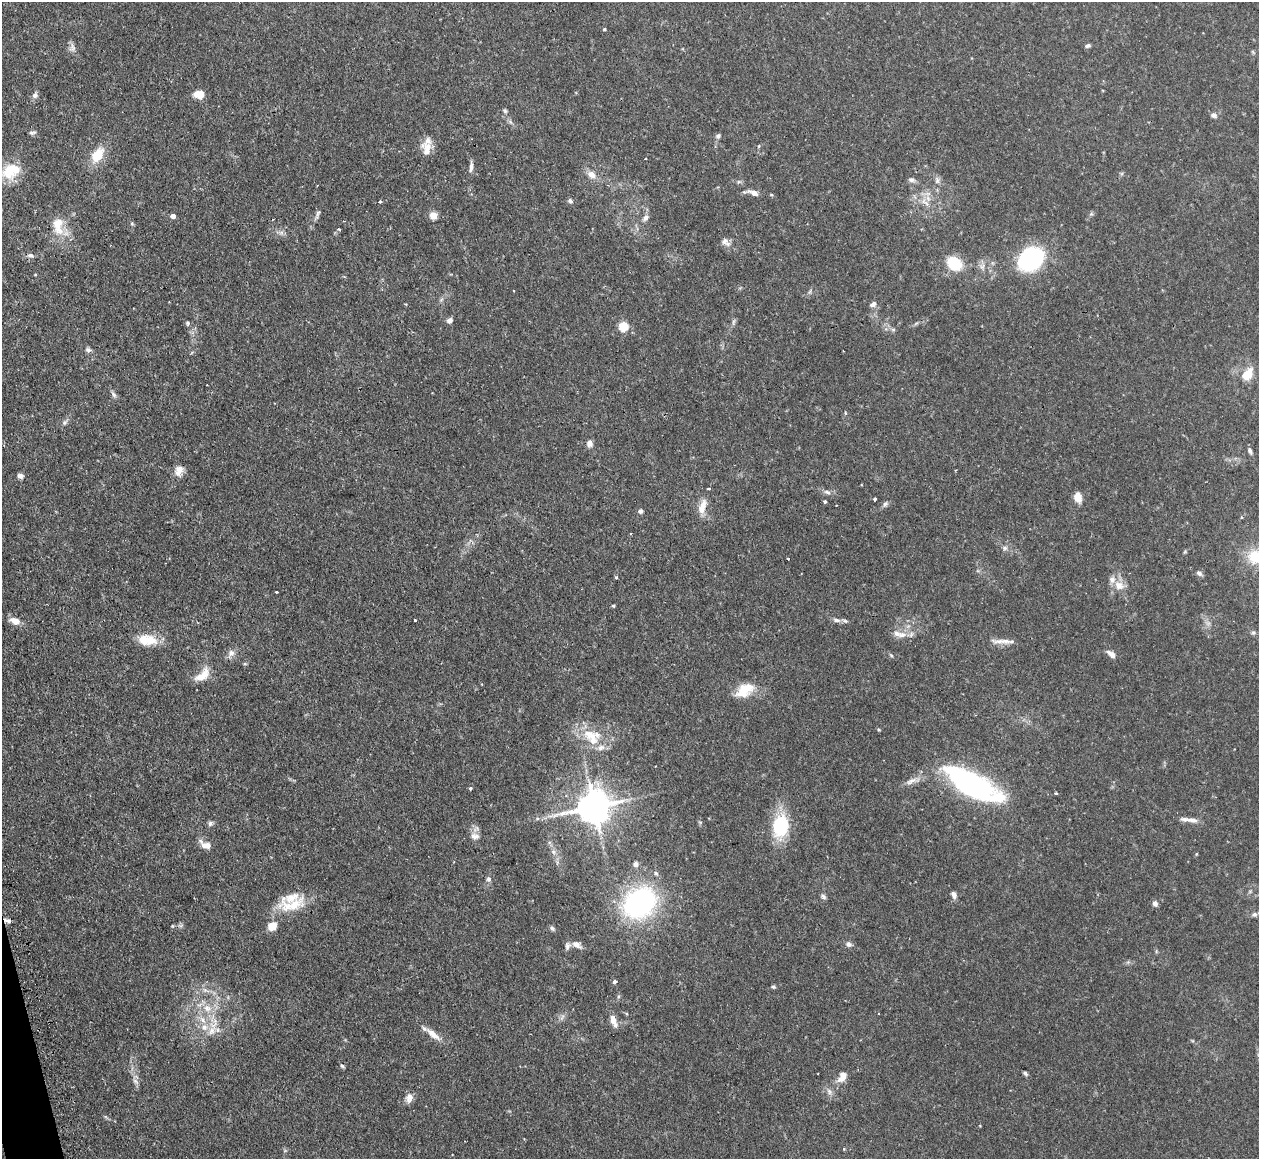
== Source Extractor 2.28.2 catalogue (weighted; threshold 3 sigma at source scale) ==
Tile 7 of 4 x 4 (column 3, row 2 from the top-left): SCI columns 2551-3807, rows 2477-3633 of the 5098 x 5072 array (HDU 1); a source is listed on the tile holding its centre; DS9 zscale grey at full resolution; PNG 1261 x 1161 px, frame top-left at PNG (2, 2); no overlay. Shown black and unused: <1% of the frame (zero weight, under 2 of 3 exposures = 4% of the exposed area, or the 3 px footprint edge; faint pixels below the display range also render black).
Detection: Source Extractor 2.28.2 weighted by HDU 2 'WHT'; one run over the whole footprint, this tile lists its part. Background 0.105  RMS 0.0067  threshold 0.0304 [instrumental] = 3 sigma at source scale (4.5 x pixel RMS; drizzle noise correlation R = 1.50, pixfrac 1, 0.05/0.05 arcsec/px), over >= 5 px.
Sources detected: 151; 1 too faint to see at this stretch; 2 inside a brighter object's white glare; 2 cosmic-ray / hot-pixel residue — not listed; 16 inside a brighter listed object's ellipse — not listed separately; the other 130 listed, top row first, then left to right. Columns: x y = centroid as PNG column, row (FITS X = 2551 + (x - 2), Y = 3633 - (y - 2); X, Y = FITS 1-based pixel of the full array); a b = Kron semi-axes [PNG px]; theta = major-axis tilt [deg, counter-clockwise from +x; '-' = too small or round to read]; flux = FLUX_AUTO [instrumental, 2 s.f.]
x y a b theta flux
604 29 4 3 - 0.76
1088 46 6 4 15 1.5
72 48 11 9 81 3
1253 52 7 4 -53 0.76
199 94 11 9 3 6.8
35 95 8 7 - 2.4
505 111 6 5 - 1.1
1214 115 7 6 - 2.6
33 133 9 5 13 1.4
718 136 8 6 46 1.7
759 146 5 3 - 0.69
427 149 19 12 -87 7.6
98 155 17 10 55 17
645 159 3 3 - 1.2
471 167 13 5 85 2.9
9 170 25 20 82 22
1121 174 6 4 70 0.99
592 175 12 8 -39 5.6
911 180 10 6 -16 2.1
937 180 11 6 -76 2.5
753 193 17 6 -19 4
926 194 21 4 6 3.4
570 201 7 5 -48 1.5
380 202 3 3 - 1.8
927 204 9 5 -60 2.7
318 213 14 5 67 2.5
1091 214 6 4 17 1.1
173 216 5 4 - 3.4
433 216 9 8 - 4.7
646 218 11 6 46 2.7
132 223 6 5 - 1
58 225 25 13 -85 14
339 229 4 3 - 0.76
281 233 8 5 0 1.9
725 242 14 9 -39 3.7
31 255 9 6 -4 2.2
1031 259 22 17 35 90
954 263 16 13 -38 21
982 267 8 8 - 2.9
35 274 4 3 - 0.53
441 300 6 4 20 1.1
873 304 9 7 35 2.6
450 320 7 6 - 2.5
733 322 9 4 81 1.4
188 323 6 5 - 1.3
624 326 5 5 - 36
893 330 6 5 - 1.3
88 350 8 7 - 2
1247 374 18 12 54 12
207 385 2 2 - 0.43
114 394 10 6 -53 1.9
845 413 5 3 - 0.68
65 422 10 6 47 2.1
589 443 8 7 - 3.2
1250 451 9 5 -67 1.9
179 471 14 10 77 5.5
20 476 7 6 - 2.3
827 492 10 6 -28 2.5
1078 497 9 6 -77 9.9
874 499 3 3 - 15
825 501 3 3 - 3
885 504 8 6 46 1.9
836 505 2 2 - 0.44
702 507 20 8 70 7.9
640 511 6 6 - 1.7
631 533 3 2 - 0.72
1005 548 7 6 - 1.8
1185 552 6 4 1 0.76
1255 556 20 17 -9 21
788 559 3 3 - 1
1199 573 9 6 -30 1.9
616 577 4 4 - 0.94
1119 585 15 12 -20 7.5
277 592 3 3 - 2.7
613 605 4 4 - 0.96
415 620 3 3 - 2.1
836 620 11 6 -10 2.4
15 621 11 7 -21 6.4
1253 633 7 6 - 1.4
902 635 14 9 8 5.9
147 640 25 13 -5 15
1002 641 31 6 -2 5.8
231 653 13 8 62 3.8
1111 654 12 6 -39 3.8
891 655 6 4 -45 0.92
245 664 5 3 - 0.77
202 675 23 11 40 10
481 684 3 2 - 0.5
745 690 24 14 32 15
593 741 18 11 -23 11
962 776 58 26 -38 100
911 781 18 7 25 4.7
470 788 4 4 - 0.86
1056 793 3 3 - 0.87
594 807 11 9 19 1600
1192 820 14 7 -8 3.9
700 822 6 4 -17 0.8
210 823 7 6 - 1.7
780 826 25 17 82 39
475 836 13 10 -5 4.4
205 845 16 8 -27 5.6
553 852 8 6 -23 2.2
1196 854 4 4 - 0.64
636 864 7 6 - 2.1
656 873 6 5 - 1.3
488 879 8 7 - 2
954 895 9 6 -75 2.8
823 897 8 6 -33 1.6
640 902 29 23 38 130
1155 903 6 6 - 2.7
291 905 43 16 14 20
1254 914 7 6 - 1.9
8 921 9 5 -11 2.2
181 925 8 4 1 1.4
272 926 8 7 - 11
552 928 7 5 -39 1.5
849 944 8 6 -45 2.3
577 945 12 7 -28 4.1
615 982 4 3 - 3
773 987 6 4 -20 0.96
613 1021 18 7 -71 5.4
214 1025 33 13 -84 16
433 1034 21 8 -40 7.4
342 1066 7 4 -36 1.1
1025 1074 7 4 -40 1.3
842 1076 15 9 58 7.1
135 1081 12 5 -51 2.5
829 1092 10 6 -47 2.8
409 1098 12 8 78 4.1
844 1149 5 3 - 0.62
Overlapping masked pixels (flux is a lower limit): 2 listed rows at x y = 962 776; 8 921
Isophote crosses this tile's border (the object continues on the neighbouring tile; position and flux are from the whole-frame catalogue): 1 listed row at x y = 1255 556